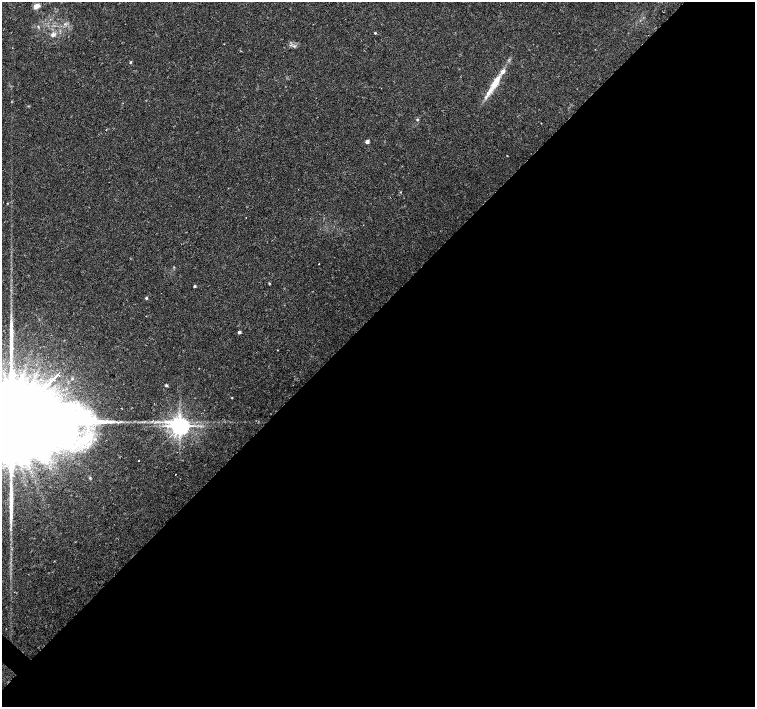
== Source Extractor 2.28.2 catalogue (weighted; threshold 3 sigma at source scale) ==
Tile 12 of 4 x 4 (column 4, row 3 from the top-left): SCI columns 4517-6021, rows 1573-2981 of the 6026 x 6026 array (HDU 1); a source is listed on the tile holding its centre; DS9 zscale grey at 2 x 2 block average (1 PNG px = mean of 2 x 2 image px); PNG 757 x 709 px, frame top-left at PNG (2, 2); no overlay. Shown black and unused: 56% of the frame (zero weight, under 2 of 3 exposures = <1% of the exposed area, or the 3 px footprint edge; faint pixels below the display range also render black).
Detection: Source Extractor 2.28.2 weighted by HDU 2 'WHT'; one run over the whole footprint, this tile lists its part. Background 0.0334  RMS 0.0036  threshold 0.0161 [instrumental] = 3 sigma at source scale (4.5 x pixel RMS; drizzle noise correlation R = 1.50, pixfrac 1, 0.0396/0.0396 arcsec/px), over >= 5 px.
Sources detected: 28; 1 cosmic-ray / hot-pixel residue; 2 long thin detections or spike segments (spike, bleed or trail) — not listed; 2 inside a brighter listed object's ellipse — not listed separately; the other 23 listed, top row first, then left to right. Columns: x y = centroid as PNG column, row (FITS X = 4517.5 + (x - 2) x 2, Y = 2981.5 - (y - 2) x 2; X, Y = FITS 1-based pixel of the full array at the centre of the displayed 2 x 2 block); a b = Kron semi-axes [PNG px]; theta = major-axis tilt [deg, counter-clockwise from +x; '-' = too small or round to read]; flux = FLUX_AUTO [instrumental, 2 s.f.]
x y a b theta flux
37 6 7 5 18 4.7
65 24 3 2 - 0.86
38 26 5 2 - 0.68
375 33 2 2 - 1
53 35 8 5 22 3.1
131 62 3 3 - 0.82
494 85 36 6 58 18
417 119 3 3 - 1
106 130 2 2 - 0.75
367 142 3 2 - 6.7
401 192 2 2 - 0.48
319 264 2 2 - 1.1
269 284 3 2 - 0.63
194 286 3 2 - 1.4
146 298 3 3 - 1.2
239 332 2 2 - 3.3
6 380 2 2 - 1.9
166 385 4 3 - 1
232 398 2 2 - 0.6
13 420 85 15 45 79000
180 426 5 4 - 710
82 443 47 11 40 39
139 460 2 2 - 0.4
Overlapping masked pixels (flux is a lower limit): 1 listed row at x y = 13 420
Isophote crosses this tile's border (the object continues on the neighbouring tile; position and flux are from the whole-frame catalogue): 1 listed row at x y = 13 420
Diffuse or blended objects may show on this block-average render without a row.